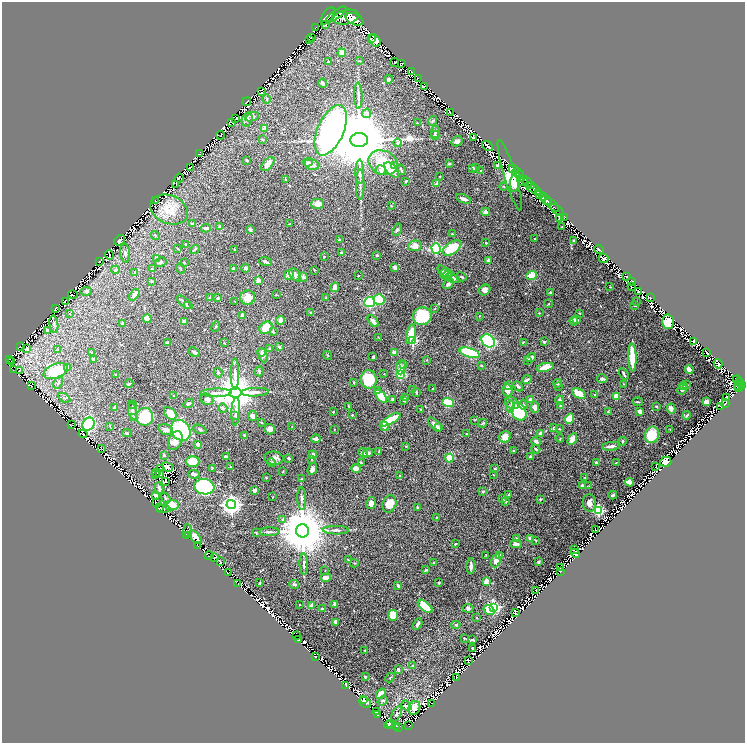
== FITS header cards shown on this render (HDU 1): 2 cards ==
NAXIS1  =                 1486
NAXIS2  =                 1481

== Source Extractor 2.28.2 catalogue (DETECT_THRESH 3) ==
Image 1486 x 1481 px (HDU 1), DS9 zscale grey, zoomed out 1/2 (1 PNG px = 2 x 2 image px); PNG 747 x 745 px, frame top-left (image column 2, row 1481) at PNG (2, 2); each listed source drawn as its Kron ellipse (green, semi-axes under 4 px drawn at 4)
Background 1.08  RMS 0.019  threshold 0.0561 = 3 sigma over >= 5 px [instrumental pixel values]
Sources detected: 1145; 194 cannot appear on this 1/2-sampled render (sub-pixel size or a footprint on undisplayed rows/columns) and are neither listed nor drawn; of the other 951, the 500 brightest by FLUX_AUTO listed and drawn (451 fainter detections omitted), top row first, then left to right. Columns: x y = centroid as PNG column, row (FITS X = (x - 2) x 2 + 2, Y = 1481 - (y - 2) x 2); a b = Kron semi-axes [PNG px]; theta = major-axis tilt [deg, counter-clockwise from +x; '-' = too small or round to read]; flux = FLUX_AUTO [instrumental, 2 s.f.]
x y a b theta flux
336 15 12 4 37 6500
328 16 10 5 55 6100
346 17 13 7 14 11000
354 19 9 5 -25 7400
325 25 2 1 - 2.3
316 27 2 1 - 2.4
312 38 2 1 - 1.8
372 39 3 2 - 3
309 40 2 1 - 2.2
375 41 7 5 -60 77
342 53 4 4 - 39
360 61 3 3 - 2.4
329 62 3 2 - 3.4
395 63 4 2 - 2.6
402 64 4 2 - 3.1
411 72 2 1 - 1.8
418 78 3 1 - 2.2
389 79 4 3 - 6.6
323 83 4 2 - 10
424 87 3 1 - 1.9
261 92 3 1 - 2.4
358 96 13 3 -89 12
267 99 5 3 - 5.3
247 102 4 1 - 4.1
367 113 5 4 - 10
450 113 3 1 - 2.1
252 117 7 4 23 9.6
236 118 4 3 - 2.3
247 119 7 5 75 15
433 121 5 4 - 7.5
232 123 3 2 - 2.3
417 123 3 2 - 1.8
264 128 4 3 - 25
331 130 27 13 66 3100
435 132 6 3 86 8.1
220 135 4 2 - 2.6
435 135 5 4 - 7.1
474 137 3 2 - 2.6
262 139 3 2 - 4.1
359 140 9 7 5 53000
457 141 6 5 - 12
397 143 4 2 - 2.3
488 146 6 3 -38 3.2
199 154 3 1 - 1.8
247 160 4 3 - 3.8
308 162 5 3 - 4.8
383 163 15 12 -23 160
268 164 8 5 49 30
312 164 7 5 -12 25
449 164 3 2 - 6.9
394 166 4 4 - 15
497 166 4 2 - 10
190 167 3 1 - 1.9
472 168 3 2 - 17
476 168 3 2 - 4.3
514 169 5 2 - 2000
381 170 5 5 - 11
392 170 9 5 -45 47
401 170 5 2 - 5.8
481 170 2 2 - 3.8
360 172 12 3 -90 19
518 173 6 2 -40 1300
510 175 37 6 -73 380
440 176 2 2 - 2.7
179 178 4 4 - 2.2
522 178 4 2 - 580
286 180 3 2 - 1.8
406 181 4 3 - 5.2
523 181 5 2 - 500
515 182 10 5 77 150
527 182 5 2 - 780
176 184 3 1 - 2.1
360 184 15 3 -89 11
437 184 2 2 - 35
531 186 2 1 - 330
504 187 4 2 - 2.9
533 189 9 3 -32 2100
538 193 4 2 - 1300
540 195 3 2 - 1200
543 197 3 2 - 650
464 199 8 3 -20 16
155 200 2 1 - 2.3
546 200 6 3 -33 1300
318 204 6 5 - 25
552 205 9 2 -43 460
391 206 3 2 - 2
169 210 19 14 -22 65
557 210 8 2 -40 140
486 212 4 4 - 13
559 217 3 2 - 1.8
565 217 3 1 - 11
192 224 4 3 - 8.9
290 224 3 2 - 2.2
220 227 3 3 - 14
562 227 2 1 - 2.1
206 228 5 3 - 12
250 230 3 2 - 12
397 230 6 3 66 5.9
452 234 2 2 - 2.3
155 235 5 2 - 2.3
535 239 3 2 - 2.8
120 240 6 4 38 13
339 240 3 3 - 2.7
574 241 2 2 - 6
486 243 3 3 - 2.5
186 245 4 3 - 8
415 246 7 5 11 28
436 248 5 4 - 210
452 248 10 6 35 140
178 249 4 2 - 3.4
195 249 5 3 - 5.4
234 250 3 2 - 2.4
599 250 5 3 - 2.9
125 253 9 5 -87 11
341 253 3 3 - 4
109 255 5 2 - 3.5
377 255 3 2 - 4
324 256 3 3 - 3.3
156 258 4 3 - 9.1
604 259 5 4 - 4.5
99 261 2 2 - 2.3
489 261 3 3 - 24
161 262 6 3 31 6.6
266 262 6 2 -18 6.3
184 263 3 3 - 2.6
395 267 4 3 - 9.6
181 268 5 2 - 2.5
246 268 4 3 - 13
152 269 3 3 - 4.1
233 269 3 3 - 7.5
115 270 4 3 - 8
314 270 3 3 - 2.4
135 273 3 3 - 6.8
444 273 9 3 -58 6.6
446 273 6 4 -12 10
289 275 5 4 - 16
295 275 7 5 -52 18
447 275 4 3 - 10
358 276 3 2 - 2.2
532 276 5 4 - 60
626 276 3 2 - 3.1
303 277 5 4 - 8.3
461 277 5 3 - 4.7
453 278 7 3 -25 15
258 280 3 3 - 22
151 281 4 2 - 2.5
631 282 3 1 - 1.9
448 284 6 4 35 12
335 287 5 3 - 17
610 287 3 2 - 2.7
631 287 3 2 - 2.1
485 290 6 5 - 18
86 291 5 4 - 8.4
551 292 3 2 - 5.7
638 292 3 2 - 7.2
73 295 5 1 - 2.2
134 295 6 4 52 22
276 295 3 2 - 2.2
248 297 7 7 - 45
209 298 4 4 - 4.4
218 298 3 3 - 3.4
326 298 3 2 - 2
650 298 2 1 - 1.9
379 300 5 5 - 110
65 301 2 1 - 2.2
235 301 3 2 - 2.2
185 302 9 3 -38 8.7
370 302 5 5 - 280
636 302 2 2 - 1.9
548 304 4 2 - 2.9
634 305 3 2 - 3.1
187 306 3 2 - 3.7
55 308 3 2 - 2.7
435 309 3 2 - 2
311 312 3 2 - 2
70 313 3 2 - 2.3
539 313 3 2 - 1.8
580 313 2 2 - 2.7
242 315 3 3 - 14
422 316 9 9 - 150
479 316 2 2 - 2.1
147 319 4 4 - 33
280 320 4 3 - 18
577 320 4 3 - 7.5
373 321 7 3 -50 15
574 321 4 3 - 13
184 322 4 4 - 21
668 322 7 6 - 97
123 323 4 2 - 8
54 324 9 3 -82 6.8
216 326 5 3 - 3.9
266 328 7 5 39 52
47 330 2 2 - 24
273 332 4 3 - 4.3
411 334 10 4 77 87
379 337 4 2 - 2
413 341 3 3 - 270
488 341 7 6 - 500
523 342 3 3 - 2.4
544 342 3 2 - 4.9
693 342 3 2 - 2.4
167 343 3 2 - 13
225 343 3 2 - 2.3
20 347 2 2 - 2
279 347 3 3 - 6.7
27 349 3 3 - 6.5
58 349 2 2 - 3
270 349 4 3 - 3.1
194 352 6 3 -26 9.4
262 352 4 4 - 7.9
91 353 4 3 - 4.3
394 353 3 3 - 31
469 353 10 4 -17 280
707 353 3 1 - 3
263 355 7 4 -67 15
328 355 5 3 - 3.3
373 356 3 2 - 3.3
531 357 5 3 - 16
632 357 14 3 -88 120
10 359 2 1 - 1.8
94 359 4 3 - 11
427 360 3 3 - 2.2
12 361 3 2 - 1.9
527 361 3 3 - 2.7
404 364 3 3 - 3.1
718 364 5 3 - 18
481 365 4 3 - 3.8
68 367 3 3 - 7.7
401 367 7 5 86 21
545 367 9 4 13 47
689 369 4 3 - 37
13 370 3 1 - 2.7
19 371 3 2 - 2.6
56 371 12 7 21 150
259 371 5 4 - 5.5
218 373 4 3 - 4.5
235 374 15 4 -90 19
384 374 2 2 - 2.1
401 374 3 3 - 130
624 374 6 2 -61 8.3
116 375 3 3 - 5
369 379 9 8 - 130
602 379 5 3 - 12
527 380 5 2 - 9.7
737 380 4 3 - 320
58 382 7 3 62 4.8
739 382 4 2 - 440
354 383 3 2 - 2.9
557 383 4 3 - 4.6
129 384 4 3 - 4.6
624 384 3 3 - 2.1
687 384 4 3 - 3.6
31 385 2 1 - 2
742 385 3 2 - 620
509 386 4 2 - 3.8
518 386 6 3 -44 6.5
558 386 4 3 - 2.8
683 386 4 4 - 9.7
739 386 5 2 - 510
738 388 4 3 - 560
412 389 2 2 - 1.8
432 389 2 2 - 2
682 389 5 4 - 8.6
507 390 6 5 - 25
377 391 2 2 - 27
255 392 14 4 2 18
416 392 3 3 - 6.4
216 393 16 4 2 26
235 393 6 5 - 13000
579 394 7 4 -25 56
594 395 3 3 - 3.1
174 396 2 2 - 3.1
381 396 8 4 -50 91
616 396 3 3 - 63
64 398 7 3 -30 5.5
406 398 4 2 - 2.8
726 398 3 2 - 1.9
207 399 6 5 - 15
393 399 3 3 - 7.4
530 399 3 3 - 13
404 400 3 2 - 9.4
560 400 5 4 - 9.1
638 402 5 2 - 4.2
706 402 3 3 - 23
448 403 6 3 -19 140
512 403 7 5 -27 13
188 404 5 3 - 6.7
523 404 5 4 - 5.8
725 404 4 1 - 4.9
133 405 4 2 - 4.3
561 405 3 3 - 4.8
348 406 3 2 - 1.8
510 406 6 4 85 8.8
656 406 3 3 - 5.1
720 406 3 1 - 2.5
535 407 6 4 -86 21
114 408 4 2 - 6.2
223 408 5 3 - 6.7
671 408 5 3 - 18
421 409 3 2 - 2.7
133 411 8 3 -79 11
236 411 14 4 87 21
608 411 4 3 - 3
640 411 3 3 - 27
333 412 3 2 - 2.7
519 412 9 7 -62 190
170 413 7 5 -45 55
352 415 2 2 - 3.2
687 415 4 2 - 4.6
234 416 3 3 - 2.7
253 416 5 4 - 22
133 417 4 3 - 4.4
145 417 9 8 - 130
569 419 5 4 - 78
391 420 11 4 31 89
475 420 3 3 - 2.4
261 423 4 2 - 2.8
483 423 4 2 - 4.4
88 424 7 5 51 260
435 424 9 3 -43 20
72 425 4 2 - 2.6
110 426 3 2 - 2
384 426 5 3 - 21
292 427 3 2 - 2.3
438 428 3 2 - 5
554 428 3 2 - 5.4
200 429 7 3 -21 5.2
270 429 5 5 - 22
334 429 2 2 - 2.3
559 429 3 2 - 2.1
670 429 3 2 - 2.1
166 430 7 5 -17 19
181 430 11 9 -52 460
127 433 5 3 - 3.8
540 433 3 2 - 20
83 434 4 2 - 2.5
467 434 3 2 - 4.1
652 435 8 7 - 120
245 436 4 3 - 4.9
505 437 6 5 - 34
560 438 4 2 - 2
316 439 4 3 - 13
572 439 6 3 62 43
175 440 10 6 62 46
623 441 4 3 - 6.3
536 442 5 4 - 10
198 444 4 4 - 9.3
406 446 3 3 - 2.3
611 446 9 3 7 17
101 449 2 2 - 2.7
536 449 5 2 - 5.9
513 450 3 2 - 1.9
379 451 4 3 - 2.8
363 453 5 3 - 8.4
368 453 5 4 - 10
164 455 3 3 - 4.8
313 455 4 3 - 11
226 457 4 2 - 9.8
530 457 3 3 - 6.7
274 458 9 6 -5 19
289 458 3 3 - 8.3
449 458 4 4 - 67
312 459 3 2 - 2.2
193 462 7 5 -1 63
271 462 5 4 - 4.4
666 462 6 5 - 68
361 463 4 2 - 5.6
596 463 3 2 - 8
616 463 3 2 - 2.2
656 466 3 1 - 1.8
168 467 6 3 -31 35
230 467 3 2 - 2.2
212 468 3 3 - 2.5
160 469 3 2 - 1.9
312 469 6 4 68 11
356 469 5 4 - 16
495 469 3 3 - 5.7
283 471 4 2 - 2.6
157 472 4 2 - 2.9
155 474 3 1 - 2
160 474 3 2 - 2.6
194 474 6 3 -8 13
493 475 3 2 - 1.9
400 476 2 2 - 2.8
585 477 2 2 - 2.2
266 478 3 2 - 2.2
302 479 3 2 - 4
166 482 3 2 - 2.1
630 482 4 3 - 53
583 486 4 3 - 12
589 486 3 3 - 2
204 487 10 7 -9 630
159 488 6 2 -72 9.6
255 490 3 3 - 13
483 491 3 3 - 4.8
509 494 3 3 - 6.4
156 495 3 3 - 9
613 495 4 2 - 5.1
273 497 2 1 - 2
166 498 6 3 -56 5.4
302 498 11 4 -89 12
502 499 3 2 - 2.2
540 499 3 2 - 3.2
505 501 3 3 - 11
156 502 2 2 - 1.8
371 503 6 4 78 21
589 503 8 6 -84 24
389 504 9 6 67 65
172 505 7 5 8 60
231 505 4 4 - 2500
160 507 3 2 - 2.1
417 507 3 2 - 3.3
163 509 7 2 3 11
598 511 4 3 - 450
436 518 3 3 - 2.6
282 519 3 3 - 4.6
336 530 13 3 -1 11
595 530 3 1 - 2.1
188 531 7 2 -82 2.6
303 531 6 6 - 28000
269 532 10 3 1 8.1
256 533 3 3 - 2.4
187 535 3 1 - 3.6
195 537 8 4 -47 38
530 538 3 2 - 22
516 539 4 4 - 12
536 541 3 2 - 2.3
455 544 2 2 - 3.2
516 544 6 4 1 13
198 546 2 1 - 2.1
574 550 2 1 - 2.1
575 553 5 3 - 27
486 555 4 3 - 2.6
500 555 4 2 - 24
209 556 4 1 - 2.7
214 558 3 2 - 2.6
348 560 4 1 - 2.9
496 561 7 4 70 17
220 562 2 1 - 1.8
538 562 3 3 - 4.1
354 563 4 2 - 2.3
433 563 3 2 - 7.2
304 564 10 3 -88 8.1
471 566 8 3 90 13
561 568 2 1 - 2.1
325 570 3 2 - 2.2
426 570 3 2 - 4.9
560 571 2 2 - 4
228 573 3 1 - 1.9
326 578 5 3 - 26
486 581 4 3 - 39
238 583 2 2 - 1.9
260 583 3 2 - 3.7
439 583 3 2 - 4
294 584 5 3 - 5.5
398 585 4 2 - 6.5
536 591 4 2 - 2.3
335 604 4 3 - 7.4
300 605 2 2 - 2
312 606 4 3 - 26
425 606 9 4 -39 130
493 607 4 3 - 700
468 608 5 4 - 9.3
322 609 3 3 - 5.3
489 610 6 3 -33 67
515 613 3 2 - 2.4
393 615 5 5 - 83
477 618 3 2 - 2.5
336 622 3 2 - 21
418 624 6 2 61 15
456 625 4 3 - 5.4
296 635 2 1 - 2.1
464 638 3 2 - 2.7
299 640 3 2 - 2.4
473 640 4 2 - 7
473 648 2 2 - 6
365 651 4 2 - 2
316 657 2 2 - 2.1
469 660 3 2 - 4.7
413 666 3 3 - 2.9
398 670 3 2 - 8.7
365 677 2 2 - 3.4
457 677 3 1 - 2.4
390 678 5 2 - 2.4
345 685 2 1 - 7.6
381 694 6 4 53 36
364 700 4 2 - 5.8
383 701 5 3 - 4.3
365 702 6 5 - 21
431 703 2 1 - 2.3
406 705 5 3 - 4.7
414 708 7 5 67 11
376 712 3 2 - 3.4
396 714 8 3 62 6.6
378 715 2 1 - 2.2
390 723 2 2 - 28
388 725 4 2 - 220
409 725 4 3 - 180
396 726 3 2 - 160
398 727 2 2 - 160
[451 fainter detections neither listed nor drawn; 194 sub-pixel or undisplayed-footprint detections neither listed nor drawn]